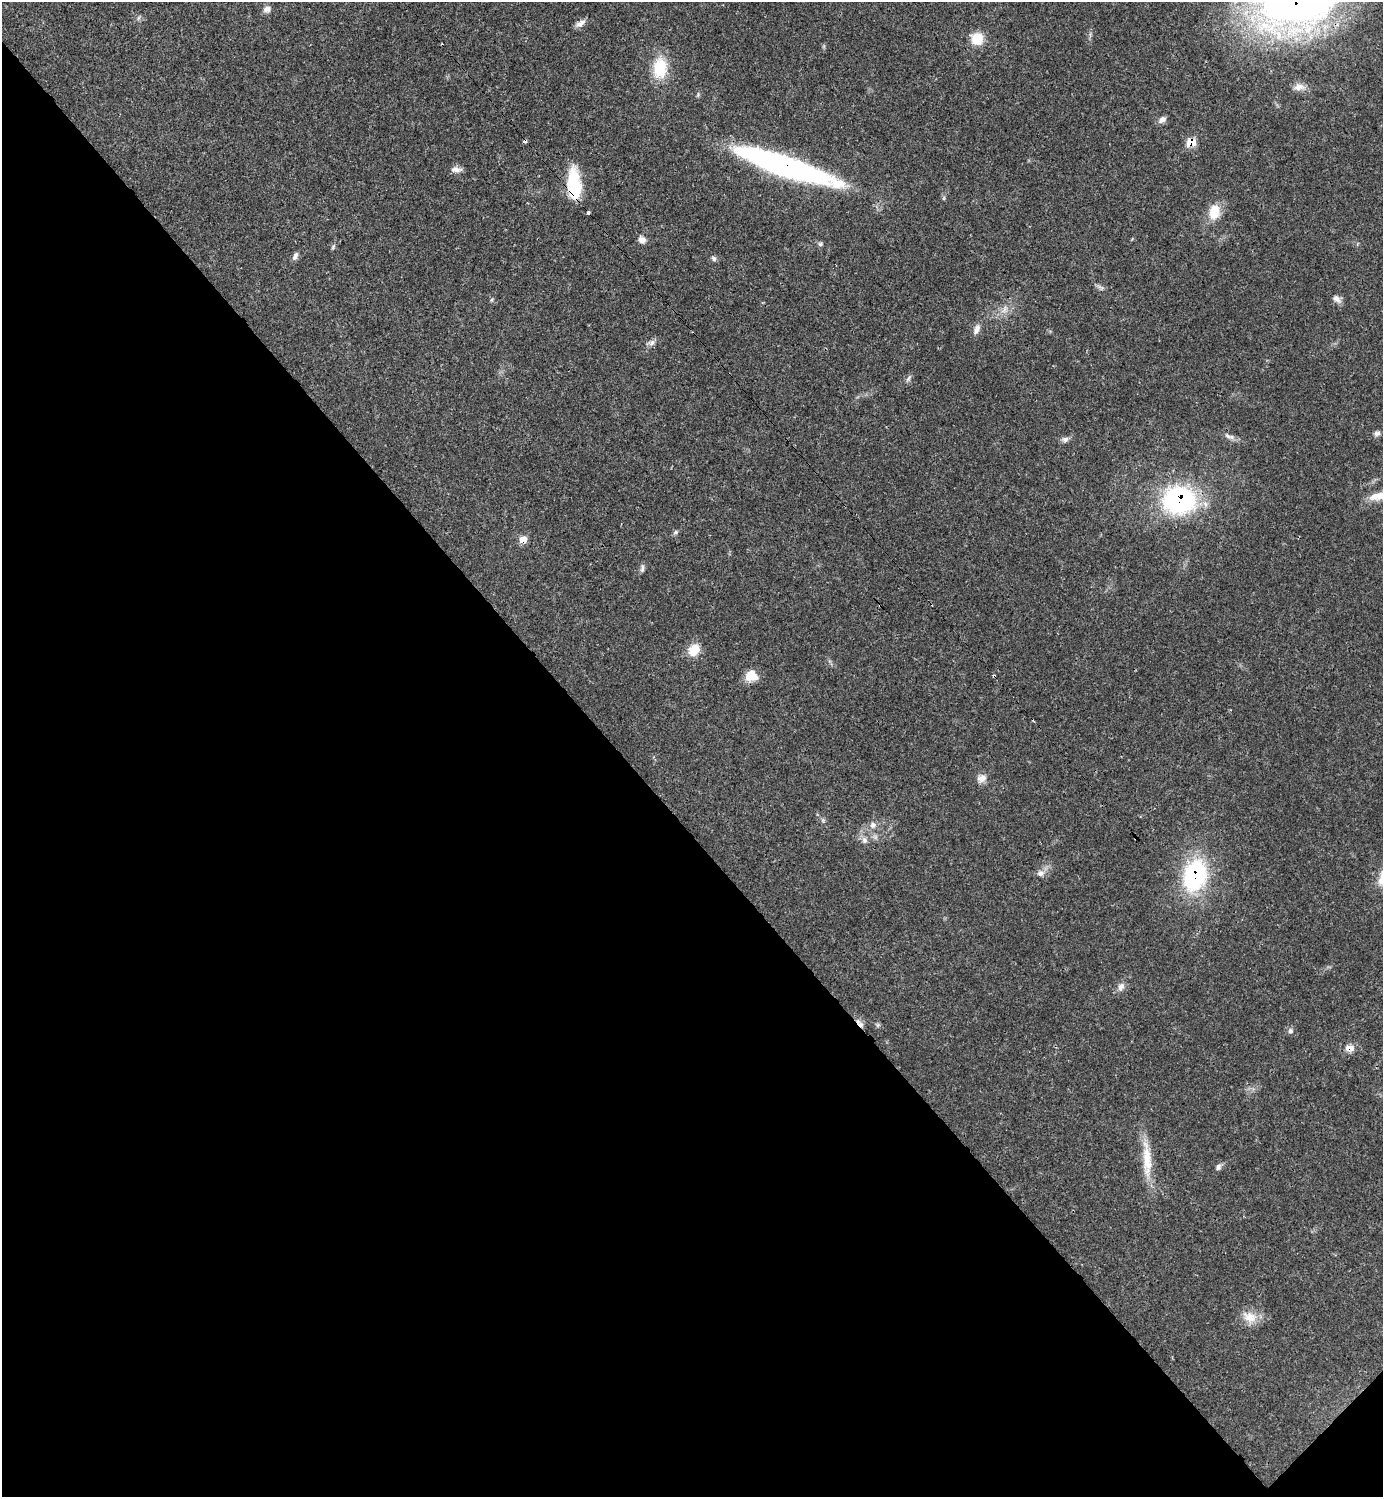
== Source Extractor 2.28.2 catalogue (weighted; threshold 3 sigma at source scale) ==
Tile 14 of 4 x 4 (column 2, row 4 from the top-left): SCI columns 1684-3064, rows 3-1497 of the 5984 x 5985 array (HDU 1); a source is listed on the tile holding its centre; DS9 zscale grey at full resolution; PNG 1385 x 1499 px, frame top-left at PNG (2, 2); no overlay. Shown black and unused: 45% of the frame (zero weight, under 3 of 4 exposures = <1% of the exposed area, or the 3 px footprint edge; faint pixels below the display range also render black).
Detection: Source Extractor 2.28.2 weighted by HDU 2 'WHT'; one run over the whole footprint, this tile lists its part. Background 0.02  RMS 0.0022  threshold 0.01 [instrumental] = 3 sigma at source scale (4.5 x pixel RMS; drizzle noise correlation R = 1.50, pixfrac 1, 0.05/0.05 arcsec/px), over >= 5 px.
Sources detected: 51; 4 cosmic-ray / hot-pixel residue — not listed; the other 47 listed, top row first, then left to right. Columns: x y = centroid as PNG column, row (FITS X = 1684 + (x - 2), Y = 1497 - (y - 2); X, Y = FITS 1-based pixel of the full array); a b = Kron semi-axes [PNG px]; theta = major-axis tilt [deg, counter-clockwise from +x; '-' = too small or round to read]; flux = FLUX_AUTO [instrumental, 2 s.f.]
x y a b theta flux
267 9 9 8 - 1.2
138 18 7 4 70 0.38
580 23 15 7 32 1.3
977 39 14 13 - 4.7
660 68 27 18 85 7.4
1299 87 15 10 2 1.7
1162 120 10 7 33 1.1
1191 142 9 7 9 4.2
786 167 101 18 -19 68
456 169 14 7 -4 1.2
574 185 30 12 -87 14
1214 212 17 12 81 4.8
642 240 10 9 - 1.2
820 244 7 5 0 0.46
333 247 7 5 73 0.44
295 256 11 6 67 0.88
713 258 7 6 - 0.57
1101 287 10 5 -40 0.64
1337 299 12 8 -38 1.2
491 300 6 4 70 0.29
1005 309 14 7 53 1.8
977 329 14 7 67 1.4
652 343 11 5 47 0.91
909 378 11 5 56 0.61
1377 433 9 6 16 0.71
1228 436 11 6 -35 0.97
1065 439 10 7 1 0.86
1179 500 31 25 -2 39
675 532 7 5 24 0.46
523 539 9 7 7 2.1
642 568 12 5 84 0.6
694 650 15 12 51 3.7
751 676 13 11 -4 3.7
981 778 13 10 29 1.6
823 820 6 6 - 0.44
873 825 10 9 - 1.3
865 840 9 8 - 1.1
1041 873 11 9 -3 1.3
1195 875 28 21 74 29
1121 987 12 8 68 1.3
860 1023 15 5 -51 1.1
878 1025 6 6 - 0.4
1290 1031 7 7 - 0.68
1349 1048 10 8 -3 2.1
1147 1160 53 11 -87 6.9
1218 1167 9 7 59 0.76
1249 1317 22 14 -22 3.5
Overlapping masked pixels (flux is a lower limit): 8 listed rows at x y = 1191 142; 786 167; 574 185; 1179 500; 523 539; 1195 875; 860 1023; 1349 1048